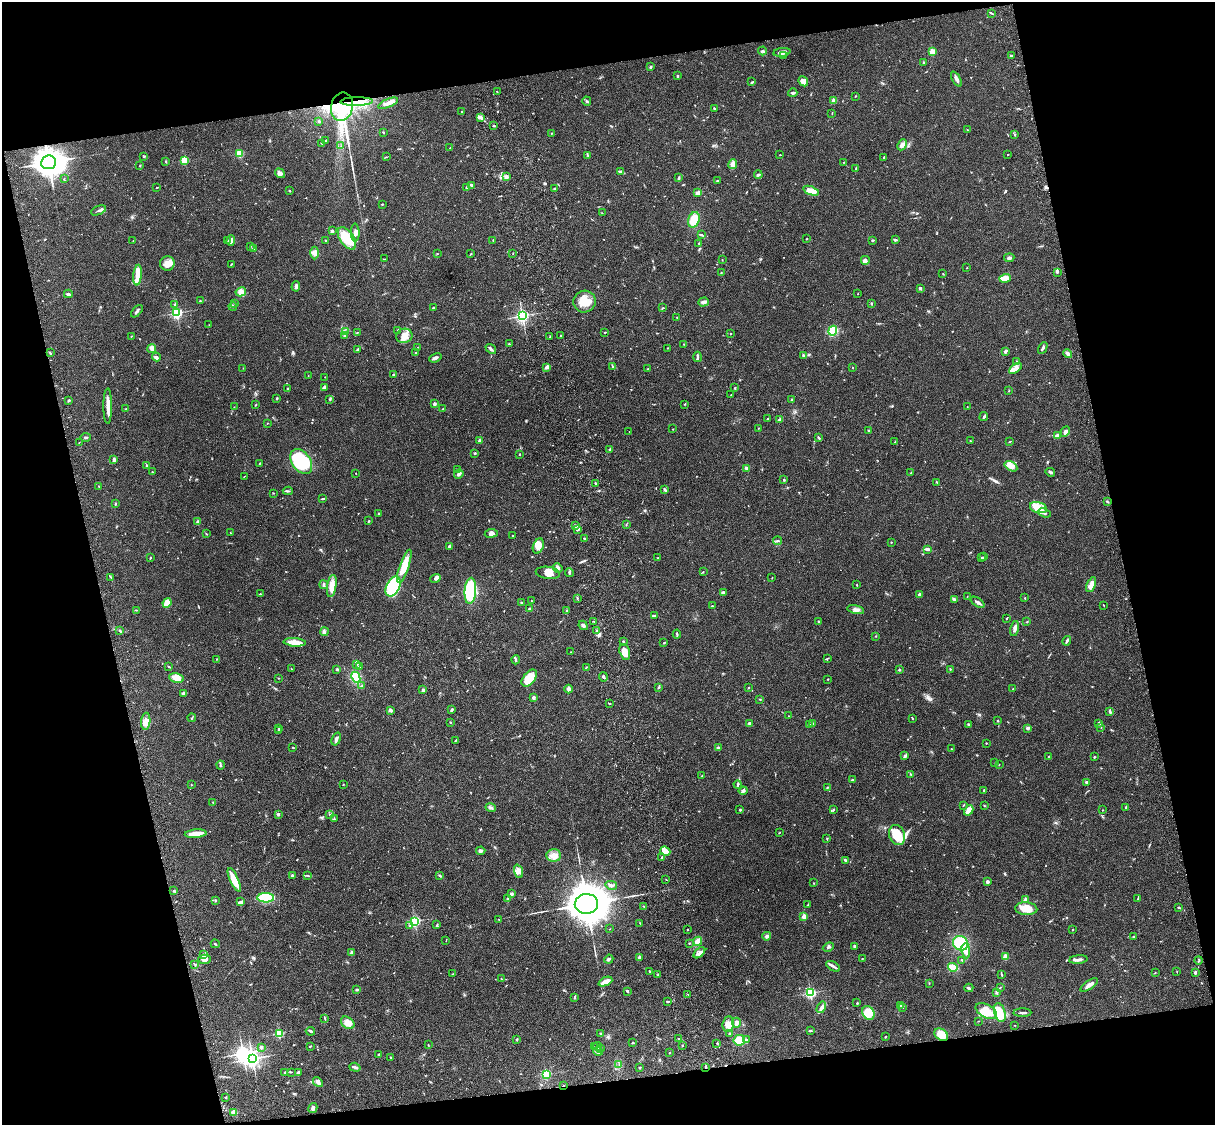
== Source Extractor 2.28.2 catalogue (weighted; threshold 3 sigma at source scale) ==
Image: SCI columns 122-4972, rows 278-4767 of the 5091 x 4931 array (HDU 1 of 3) = the unmasked area's bounding box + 8 px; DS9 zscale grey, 4 x 4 block average (1 PNG px = mean of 4 x 4 image px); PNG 1217 x 1127 px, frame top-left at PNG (2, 2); each listed source drawn as its Kron ellipse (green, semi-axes under 4 px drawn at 4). Shown black and unused: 25% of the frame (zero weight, under 3 of 4 exposures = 6% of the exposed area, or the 3 px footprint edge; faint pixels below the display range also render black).
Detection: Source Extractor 2.28.2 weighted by HDU 2 'WHT'. Background 0.0755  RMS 0.0058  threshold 0.026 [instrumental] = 3 sigma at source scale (4.5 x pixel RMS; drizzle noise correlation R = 1.50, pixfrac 1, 0.05/0.05 arcsec/px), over >= 5 px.
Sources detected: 723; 3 too faint to see at this stretch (4 x 4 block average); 3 inside a brighter object's white glare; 1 long thin detection or spike segment (spike, bleed or trail) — neither listed nor drawn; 7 coinciding with a brighter row at this scale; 33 inside a brighter listed object's ellipse — not listed separately; of the other 676, all 500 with FLUX_AUTO >= 1.2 (the completeness limit of this list) listed and drawn (176 fainter detections not listed), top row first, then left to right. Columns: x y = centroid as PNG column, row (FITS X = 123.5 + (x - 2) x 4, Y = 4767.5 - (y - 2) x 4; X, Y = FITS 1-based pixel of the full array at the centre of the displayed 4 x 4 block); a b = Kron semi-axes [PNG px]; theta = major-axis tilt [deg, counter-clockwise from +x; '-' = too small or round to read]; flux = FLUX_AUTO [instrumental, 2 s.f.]
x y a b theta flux
992 13 3 2 - 2.9
762 51 4 2 - 4.4
782 52 8 3 8 21
932 52 2 2 - 120
784 56 3 2 - 3.6
1011 56 2 2 - 3.9
923 62 2 2 - 5.4
651 67 2 2 - 5.4
677 76 2 2 - 8.8
956 79 8 3 -61 9.5
803 81 5 4 - 17
752 82 2 2 - 1.8
497 92 2 2 - 1.3
793 93 4 2 - 6
855 96 2 2 - 2.5
834 100 2 2 - 61
587 101 4 2 - 3.8
357 102 16 4 1 39
388 103 10 3 23 17
342 107 14 11 79 250
714 108 2 2 - 2
462 111 2 2 - 1.5
832 113 2 2 - 1.4
480 117 3 3 - 7.2
319 121 2 2 - 4.4
494 125 2 2 - 3.5
967 130 3 2 - 1.3
383 132 2 2 - 3.2
551 133 2 2 - 1.7
1015 134 2 2 - 4.1
326 140 2 2 - 1.8
321 143 2 2 - 1.5
902 145 6 4 65 11
341 146 2 2 - 1.4
450 148 2 2 - 1.3
240 153 2 2 - 200
587 155 3 2 - 2.4
780 155 2 2 - 1.3
1008 155 2 2 - 1.7
144 157 2 2 - 1.6
386 157 2 2 - 1.3
884 158 3 2 - 4.9
185 160 2 2 - 220
166 161 3 2 - 2.1
48 162 7 7 - 3400
844 162 2 2 - 1.5
733 164 5 3 - 22
140 166 2 2 - 2.4
856 168 2 2 - 1.6
621 172 4 2 - 12
280 173 5 4 - 11
758 175 4 2 - 7.3
506 177 4 3 - 13
679 178 2 2 - 2.5
64 179 2 2 - 1.7
718 180 2 2 - 2.1
471 185 3 2 - 6.5
157 187 2 2 - 2.1
466 187 3 2 - 3
554 189 3 2 - 3.6
289 191 2 2 - 2.8
811 191 8 4 -21 36
698 193 4 3 - 14
382 204 2 2 - 3.6
98 210 8 2 23 5.6
602 213 2 2 - 1.2
694 220 8 5 71 55
332 231 3 2 - 6.2
355 233 9 4 -89 17
701 235 3 2 - 3.7
347 238 13 7 -55 100
807 239 2 2 - 2.4
228 240 2 2 - 1.8
231 240 5 2 - 22
493 240 3 2 - 1.5
872 240 3 2 - 2.8
895 240 4 2 - 4.9
133 241 2 2 - 1.4
325 241 2 2 - 3
699 243 3 2 - 2.2
250 246 2 2 - 3.6
253 249 3 2 - 1.7
315 253 6 3 88 13
437 254 2 2 - 1.2
471 254 3 2 - 2.1
513 254 2 2 - 1.4
1009 258 5 3 - 8.2
384 259 2 2 - 2.2
722 260 2 2 - 2.1
865 260 4 4 - 10
167 263 7 7 - 24
231 264 3 2 - 2.2
967 268 2 2 - 1.4
721 272 2 2 - 1.5
1057 272 3 2 - 4.3
943 274 2 2 - 1.8
138 275 10 4 84 27
1005 278 6 4 16 45
296 286 5 3 - 7.7
920 288 3 3 - 5.3
241 292 5 4 - 13
68 294 4 3 - 5.4
858 294 2 2 - 2.4
200 301 2 2 - 3.6
585 302 11 10 - 56
704 302 5 4 - 11
235 303 4 2 - 2.5
871 303 2 2 - 4.2
174 305 2 2 - 2.1
233 306 4 2 - 4.3
433 307 2 2 - 3
663 308 3 2 - 2.6
137 311 7 2 49 7.4
177 313 2 2 - 600
522 316 2 2 - 730
677 317 2 2 - 1.4
209 325 2 2 - 1.8
398 330 2 2 - 1.6
833 331 5 4 - 93
345 332 2 2 - 3.2
357 332 2 2 - 1.3
605 332 3 2 - 2.4
731 334 2 2 - 1.5
561 335 2 2 - 6.1
131 336 2 2 - 1.8
345 336 2 2 - 1.6
404 336 8 7 - 34
550 336 2 2 - 1.4
509 344 2 2 - 2.5
684 344 2 2 - 2.1
417 347 2 2 - 1.4
152 348 4 4 - 12
668 348 2 2 - 1.7
1043 348 6 2 62 8.4
358 349 4 2 - 4.5
491 349 6 2 -38 7.5
1005 352 3 3 - 5.5
50 353 3 2 - 3.3
415 353 2 2 - 3.3
1068 354 5 3 - 12
803 356 4 2 - 3.6
156 357 4 2 - 8
697 357 5 2 - 5.7
435 358 6 3 21 7.6
1017 361 3 2 - 2.6
547 367 3 3 - 13
613 367 3 2 - 2.7
852 367 2 2 - 1.8
243 368 2 2 - 1.2
1016 368 7 4 37 14
647 369 2 2 - 1.8
394 375 2 2 - 19
308 376 2 2 - 2.1
325 377 2 2 - 1.4
324 387 4 2 - 11
288 388 2 2 - 2.2
734 388 3 2 - 3.1
1009 391 2 2 - 1.6
731 395 2 2 - 1.2
277 398 2 2 - 4.4
329 399 3 2 - 2.4
69 400 3 2 - 3.7
792 400 2 2 - 2.6
434 404 2 2 - 26
685 404 2 2 - 2.5
255 405 2 2 - 1.7
108 406 18 3 -90 29
234 407 2 2 - 1.4
967 407 2 2 - 1.2
126 409 3 2 - 3
443 409 2 2 - 2.1
984 417 4 2 - 5.5
767 419 2 2 - 2.6
779 419 4 2 - 4.2
267 423 2 2 - 1.2
758 428 2 2 - 1.6
673 429 2 2 - 1.4
869 431 3 2 - 2.9
629 432 2 2 - 1.3
1065 432 5 3 - 14
1057 436 3 2 - 16
86 437 5 2 - 4.3
819 437 3 2 - 4.9
480 441 2 2 - 27
970 441 2 2 - 2.9
895 442 2 2 - 1.7
1009 442 3 2 - 2.1
79 443 2 2 - 1.5
610 450 2 2 - 25
475 453 2 2 - 4.6
519 454 2 2 - 2.6
114 460 3 3 - 5.9
301 461 14 9 -54 240
260 463 2 2 - 2.9
147 465 3 2 - 3.3
1011 466 7 4 -31 24
746 468 3 3 - 5.7
457 470 2 2 - 1.3
152 472 2 2 - 1.8
1050 472 5 2 - 6.9
356 473 2 2 - 3.3
911 473 2 2 - 1.4
459 474 5 3 - 13
244 476 2 2 - 1.2
784 480 3 2 - 2.3
937 482 2 2 - 2.2
595 483 2 2 - 6.1
99 486 2 2 - 1.6
665 490 3 2 - 6.6
288 491 5 2 - 3.8
273 493 2 2 - 1.6
323 499 3 2 - 4
1107 501 4 2 - 1.8
115 504 3 2 - 2.8
1038 507 9 5 -16 31
379 513 3 2 - 2.4
1044 513 6 4 -21 10
369 521 3 2 - 2.2
198 522 2 2 - 33
626 525 2 2 - 1.8
575 526 4 2 - 7.6
577 530 3 2 - 7.4
230 533 2 2 - 1.4
491 533 6 3 8 13
207 534 3 2 - 2
513 536 2 2 - 1.6
584 539 4 2 - 3.1
777 541 4 2 - 4.6
891 542 2 2 - 4.2
449 546 2 2 - 7.7
538 546 8 5 69 28
927 549 3 2 - 16
983 557 3 2 - 2.8
150 558 2 2 - 4.2
658 558 2 2 - 2.7
981 558 2 2 - 1.4
404 566 17 4 71 60
558 568 5 3 - 9.1
703 572 2 2 - 1.9
548 573 12 6 -8 30
569 573 4 2 - 3.4
111 577 4 2 - 2.9
436 578 5 3 - 16
772 578 2 2 - 1.6
324 585 4 2 - 6.8
857 585 2 2 - 2.3
1091 585 8 4 66 30
332 586 11 4 80 40
393 587 10 6 63 250
470 591 13 5 86 340
723 592 4 2 - 7.1
260 594 2 2 - 1.5
920 594 3 2 - 8.5
967 597 2 2 - 1.3
577 598 2 2 - 1.9
1025 598 2 2 - 1.9
954 600 3 3 - 4.1
531 601 2 2 - 2
978 602 8 2 -34 8.3
167 603 5 3 - 51
521 603 3 2 - 2.6
1103 605 3 2 - 1.6
712 606 3 2 - 2.2
529 609 3 3 - 5.3
136 610 2 2 - 2.3
856 610 8 3 -13 11
567 611 3 2 - 1.8
654 616 4 2 - 4.2
1007 618 3 2 - 2.4
594 621 2 2 - 1.6
819 622 2 2 - 2.8
1027 622 2 2 - 3.1
583 625 5 2 - 8
1015 629 8 3 76 12
120 631 3 2 - 5
596 631 2 2 - 3.2
324 632 4 3 - 7.2
677 634 4 2 - 5.6
876 636 2 2 - 1.4
623 641 2 2 - 2.6
1067 641 5 2 - 6.5
295 642 11 3 -5 39
664 642 3 2 - 2.5
571 652 2 2 - 1.5
625 652 8 5 -73 34
827 658 3 2 - 2.8
217 659 2 2 - 1.8
516 660 4 2 - 5
356 664 3 2 - 2.9
359 666 2 2 - 1.5
169 667 2 2 - 1.9
586 667 3 2 - 2
291 669 2 2 - 1.5
337 669 3 2 - 3.8
950 669 2 2 - 2.3
899 670 2 2 - 18
356 677 6 4 -65 71
603 677 5 2 - 6.5
176 678 7 4 -11 40
278 678 2 2 - 2
529 678 10 6 51 74
828 679 2 2 - 2.3
362 686 3 2 - 3.6
659 687 4 2 - 3.4
748 688 2 2 - 2
569 689 4 3 - 13
1012 689 2 2 - 1.2
423 690 2 2 - 31
184 694 4 3 - 7.9
533 698 2 2 - 10
760 699 2 2 - 1.9
609 704 2 2 - 1.6
390 710 3 2 - 12
451 710 4 2 - 5
1110 712 3 2 - 5.8
789 716 2 2 - 1.2
192 718 4 2 - 3.7
912 718 3 2 - 1.8
146 721 8 4 86 19
998 721 2 2 - 2.2
450 722 2 2 - 1.2
749 723 3 2 - 5.1
1099 723 2 2 - 9.3
812 724 3 2 - 1.8
809 725 3 2 - 4.1
968 725 3 2 - 2.9
1101 727 2 2 - 3
279 728 3 2 - 3.1
1028 728 4 3 - 5.3
278 730 2 2 - 2.5
336 739 7 3 71 11
455 740 3 2 - 2.4
986 743 2 2 - 1.8
293 748 2 2 - 3.8
718 748 2 2 - 33
951 749 2 2 - 1.3
905 756 4 3 - 7.1
1048 757 2 2 - 1.3
1094 757 2 2 - 2.5
995 763 2 2 - 1.4
999 764 2 2 - 1.4
220 765 4 2 - 5.1
911 774 2 2 - 1.6
702 776 3 2 - 2.4
852 780 2 2 - 4.4
1086 782 3 3 - 6.1
343 784 2 2 - 1.9
191 785 2 2 - 1.5
738 785 4 2 - 4.9
827 787 2 2 - 3.2
984 790 3 2 - 2.6
743 791 4 2 - 11
213 802 2 2 - 1.5
963 805 3 2 - 2.1
984 806 2 2 - 1.5
1126 807 3 2 - 4.2
491 808 5 2 - 6.6
834 809 2 2 - 1.3
740 810 2 2 - 3
969 810 5 3 - 40
1103 810 2 2 - 1.3
278 814 2 2 - 24
330 815 3 2 - 2.4
334 819 2 2 - 1.8
779 833 4 2 - 1.5
196 834 11 3 5 45
897 835 10 8 -72 91
827 838 3 2 - 2
481 851 4 3 - 7.9
665 851 5 3 - 40
554 855 7 6 - 24
662 858 3 2 - 6.2
845 860 4 2 - 4.6
519 871 7 4 -70 13
307 875 2 2 - 1.4
292 876 3 3 - 6.1
440 876 3 2 - 4.8
666 879 2 2 - 1.3
234 880 13 4 -65 71
987 881 2 2 - 29
814 883 2 2 - 1.6
611 885 6 3 -14 6.1
174 891 2 2 - 2.8
511 894 3 3 - 8.2
266 898 8 4 0 140
507 898 3 2 - 3
1025 899 4 2 - 4
1138 899 4 2 - 3.4
215 900 2 2 - 2.9
241 902 4 3 - 5.7
586 904 12 10 1 9800
807 905 2 2 - 1.2
643 906 2 2 - 1.7
1179 907 3 2 - 2.4
1026 909 11 6 -4 65
804 916 2 2 - 82
499 920 2 2 - 1.6
415 921 2 2 - 560
640 923 3 2 - 2.2
410 925 3 2 - 3.5
437 925 3 2 - 4.4
610 929 2 2 - 1.2
687 929 2 2 - 2.2
1073 930 2 2 - 2.8
767 936 4 3 - 6.3
1133 937 4 2 - 3.4
446 941 2 2 - 1.5
698 941 4 3 - 25
689 943 2 2 - 1.9
961 943 8 7 - 120
215 944 4 2 - 3.4
854 946 4 2 - 3.9
828 947 6 3 25 5.8
966 951 7 3 -82 27
351 953 4 2 - 4.1
699 953 7 3 43 13
203 955 4 3 - 7.1
640 957 2 2 - 40
1005 957 4 3 - 25
205 959 6 4 -1 15
609 959 5 3 - 5.8
862 959 2 2 - 1.6
962 960 2 2 - 2.3
1078 960 9 2 5 12
1199 960 4 2 - 3.4
195 964 3 2 - 3.4
833 966 7 3 -32 9.4
953 967 5 3 - 59
650 972 2 2 - 1.5
1177 972 2 2 - 1.4
1195 972 3 2 - 8
1155 973 2 2 - 1.6
452 974 3 2 - 1.4
1001 974 4 2 - 2.9
658 975 3 2 - 4.7
501 979 2 2 - 1.6
605 982 7 3 23 35
929 983 2 2 - 1.5
1089 985 10 3 35 22
1000 987 4 2 - 2
969 988 4 2 - 7.3
357 989 3 2 - 3.9
627 991 3 2 - 5.7
810 993 2 2 - 540
997 993 3 2 - 4.8
688 994 3 2 - 1.8
574 998 3 2 - 3.5
667 1001 3 2 - 3.6
857 1003 2 2 - 3.2
900 1005 3 2 - 4.3
821 1007 6 3 58 10
903 1007 2 2 - 1.6
986 1011 12 6 -29 68
1000 1012 10 5 -76 61
868 1013 7 5 -56 57
1022 1013 9 2 0 7.4
325 1018 4 2 - 3.4
978 1021 2 2 - 1.3
348 1023 7 5 -38 29
736 1023 5 3 - 13
728 1024 8 5 81 22
1015 1025 2 2 - 1.4
310 1031 5 2 - 5.6
810 1031 4 2 - 3
279 1033 2 2 - 280
729 1033 2 2 - 2.7
601 1034 2 2 - 2.5
941 1035 7 5 -36 71
885 1037 2 2 - 4.3
517 1039 3 2 - 3
679 1039 2 2 - 3.1
739 1040 6 5 - 70
746 1040 4 2 - 4.2
633 1043 2 2 - 2.9
717 1043 2 2 - 3
428 1045 2 2 - 1.6
682 1045 2 2 - 2.4
310 1046 3 2 - 2
598 1046 4 2 - 4.6
261 1047 2 2 - 16
595 1047 3 2 - 2.8
600 1049 3 3 - 5.8
598 1051 5 3 - 7.4
669 1053 2 2 - 1.8
378 1054 2 2 - 2.6
390 1058 2 2 - 2.1
252 1059 3 3 - 1100
619 1065 2 2 - 1.5
355 1067 6 2 -18 8.1
706 1067 3 2 - 3.5
640 1068 2 2 - 12
285 1072 3 2 - 3.3
291 1072 2 2 - 1.7
298 1073 2 2 - 9
546 1074 2 2 - 340
318 1082 5 3 - 17
563 1086 2 2 - 4.2
225 1097 2 2 - 11
313 1108 5 3 - 10
234 1112 3 3 - 19
Overlapping masked pixels (flux is a lower limit): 5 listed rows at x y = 357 102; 342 107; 48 162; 706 1067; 563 1086
Diffuse or blended objects may show on this block-average render without a row.